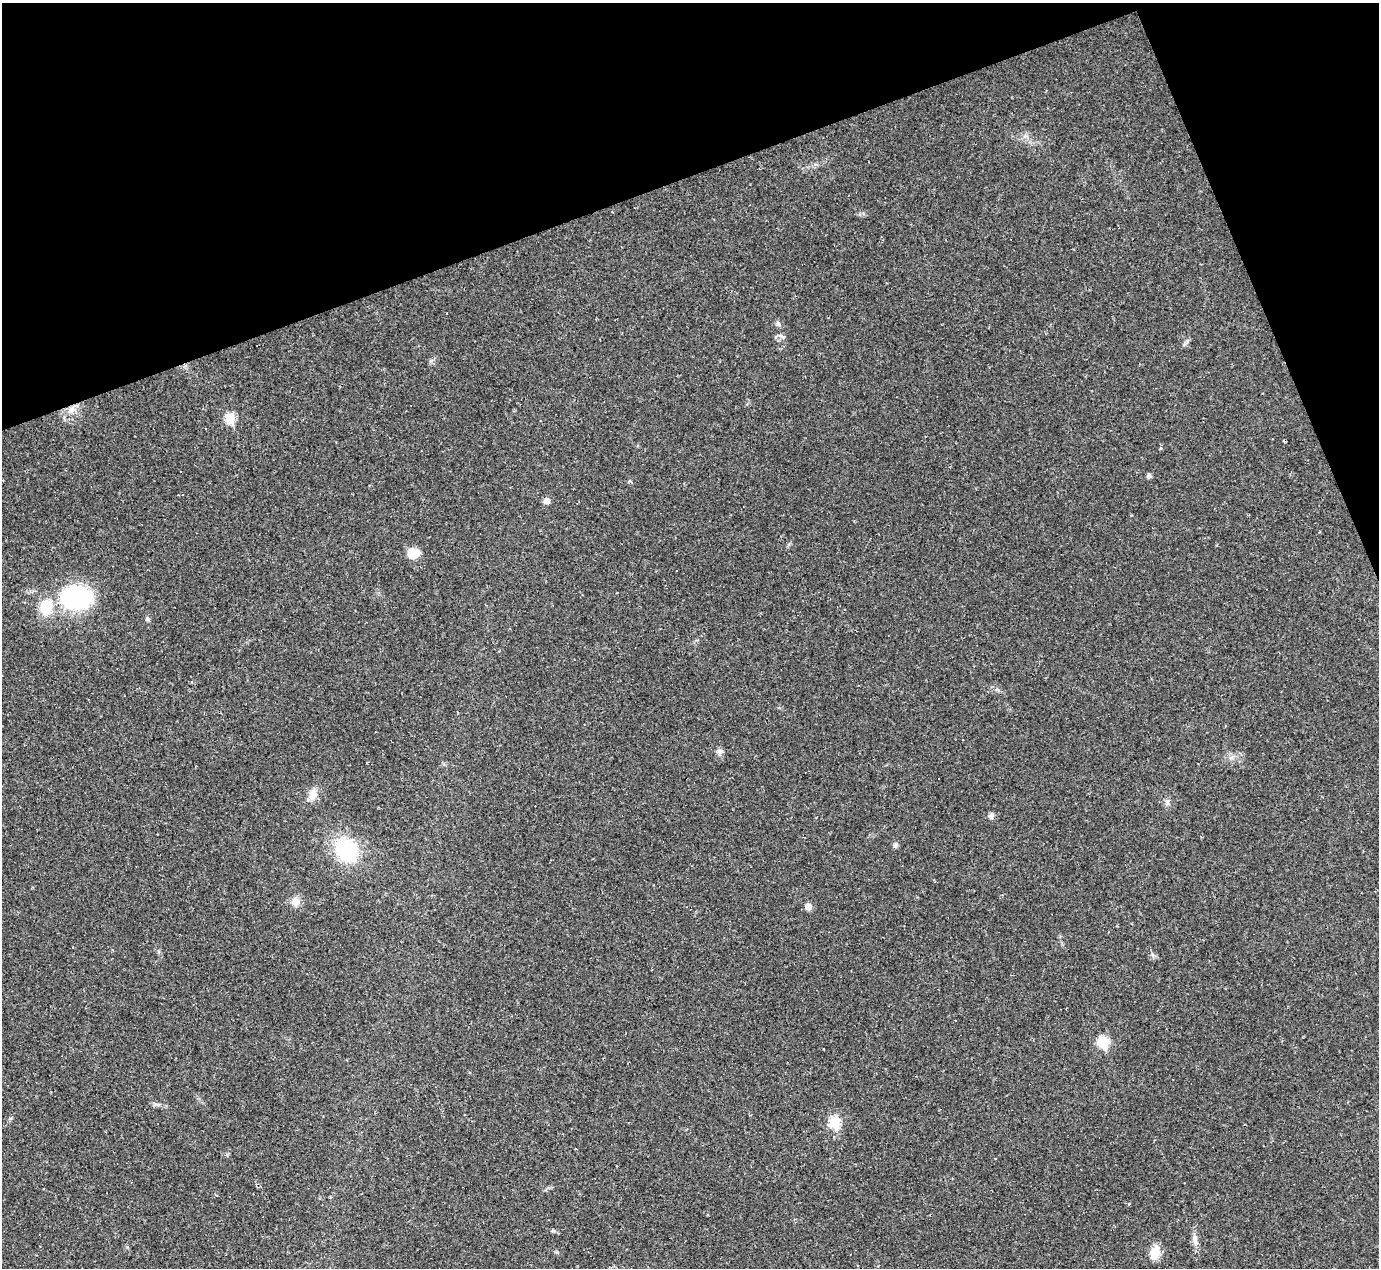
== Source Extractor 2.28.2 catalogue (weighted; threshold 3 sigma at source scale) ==
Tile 3 of 4 x 4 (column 3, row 1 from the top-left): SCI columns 2755-4131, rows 4076-5341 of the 5525 x 5503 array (HDU 1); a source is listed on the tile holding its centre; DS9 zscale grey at full resolution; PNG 1381 x 1270 px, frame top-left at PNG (2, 3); no overlay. Shown black and unused: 18% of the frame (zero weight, under 2 of 3 exposures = <1% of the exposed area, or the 3 px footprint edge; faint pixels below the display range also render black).
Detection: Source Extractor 2.28.2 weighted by HDU 2 'WHT'; one run over the whole footprint, this tile lists its part. Background 0.0926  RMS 0.0057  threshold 0.0255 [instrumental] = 3 sigma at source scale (4.5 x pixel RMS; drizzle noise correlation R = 1.50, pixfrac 1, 0.05/0.05 arcsec/px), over >= 5 px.
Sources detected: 30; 5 cosmic-ray / hot-pixel residue — not listed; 1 inside a brighter listed object's ellipse — not listed separately; the other 24 listed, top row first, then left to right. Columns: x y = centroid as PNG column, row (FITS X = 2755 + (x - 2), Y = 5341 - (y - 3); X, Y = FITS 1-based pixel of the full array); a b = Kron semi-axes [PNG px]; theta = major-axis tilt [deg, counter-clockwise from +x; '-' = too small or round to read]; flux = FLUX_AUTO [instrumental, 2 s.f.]
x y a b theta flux
778 324 6 6 - 1.5
71 410 13 8 33 4.8
230 418 6 6 - 23
1160 449 4 3 - 0.67
1149 476 6 5 - 1.5
547 501 6 6 - 3.8
413 553 15 12 -29 6.8
76 598 34 25 3 61
148 619 6 4 -71 0.86
720 752 9 7 -59 2
313 795 16 10 71 5
1167 802 7 6 - 1.5
991 816 8 6 66 1.8
895 845 8 6 70 1.4
346 850 25 21 -49 37
550 860 3 2 - 0.34
296 901 12 10 75 3.9
808 906 6 5 - 5.4
1152 955 8 3 -71 1.1
955 1020 2 2 - 0.42
1103 1042 6 6 - 34
835 1122 6 6 - 32
1195 1240 15 6 -81 3.2
1154 1254 17 11 68 7.2
Unlisted compact peaks at least as high as the median listed source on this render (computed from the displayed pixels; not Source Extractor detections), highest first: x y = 1187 341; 553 1231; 156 1104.